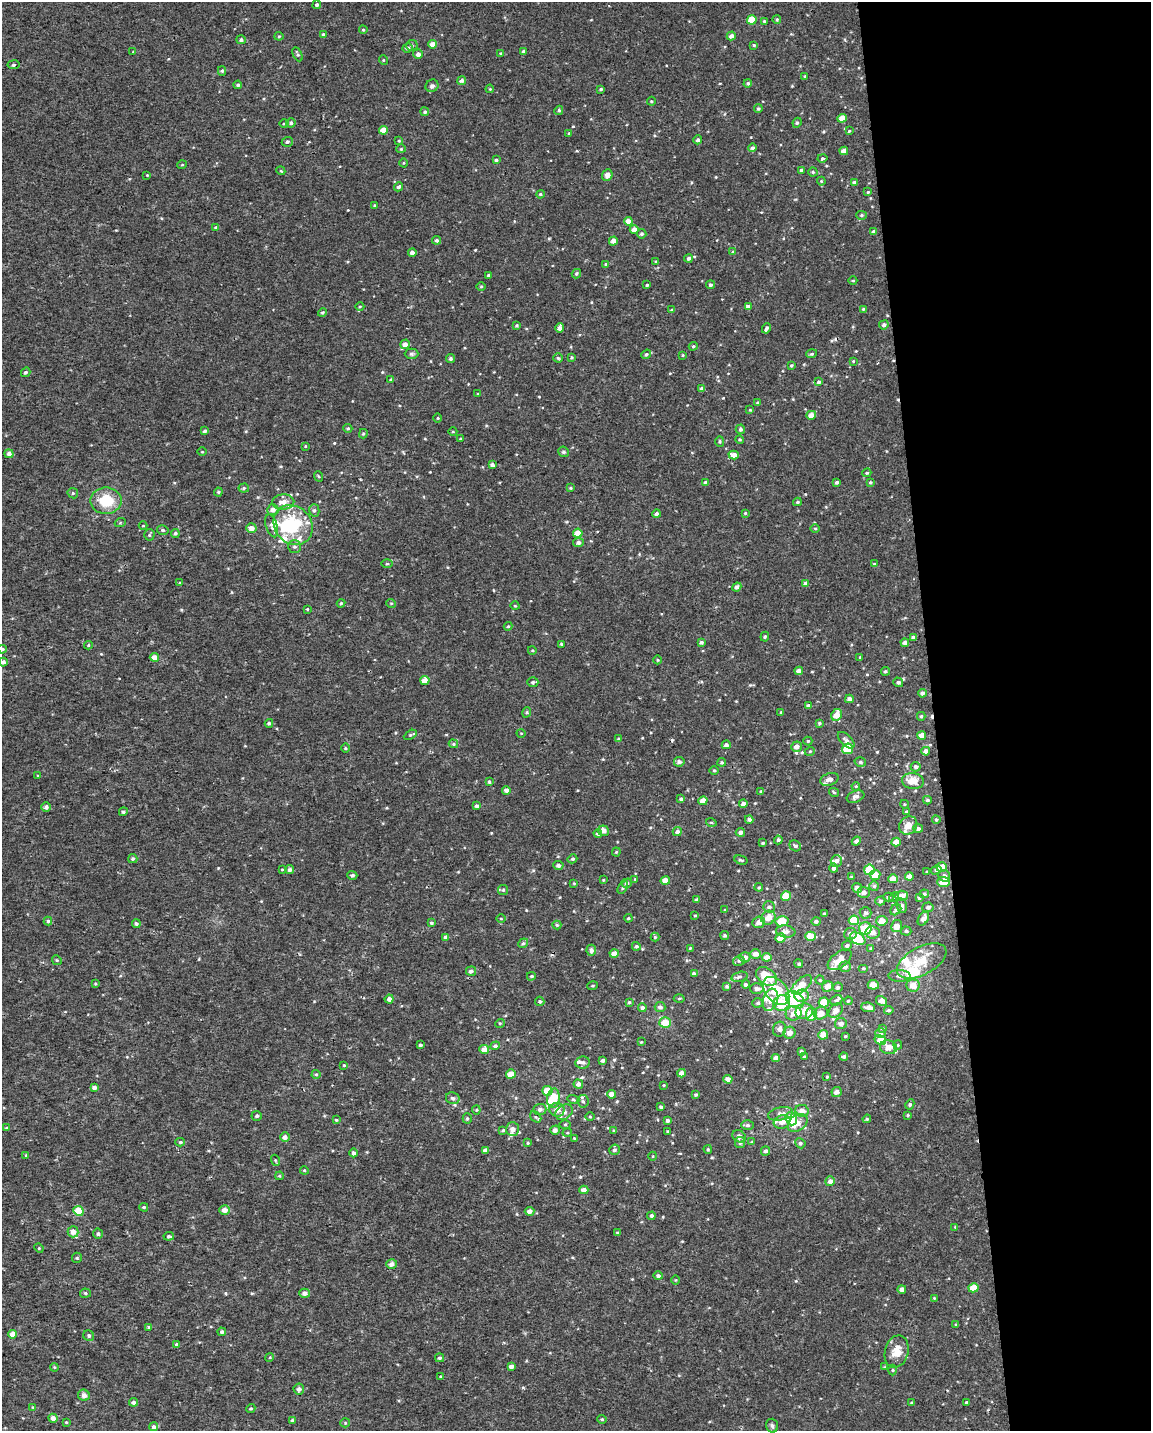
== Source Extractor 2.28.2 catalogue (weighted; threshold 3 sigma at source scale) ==
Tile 8 of 4 x 3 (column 4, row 2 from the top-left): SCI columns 3447-4595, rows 1481-2909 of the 4595 x 4347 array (HDU 1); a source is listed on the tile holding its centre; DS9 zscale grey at full resolution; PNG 1153 x 1433 px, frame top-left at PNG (2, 2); each listed source drawn as its Kron ellipse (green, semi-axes under 4 px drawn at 4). Shown black and unused: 19% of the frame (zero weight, under 2 of 3 exposures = <1% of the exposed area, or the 3 px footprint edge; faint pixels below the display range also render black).
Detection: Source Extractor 2.28.2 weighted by HDU 2 'WHT'; one run over the whole footprint, this tile lists its part. Background 5.72e-04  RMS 0.0029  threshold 0.013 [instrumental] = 3 sigma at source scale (4.5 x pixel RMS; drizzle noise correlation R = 1.50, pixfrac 1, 0.0396/0.0396 arcsec/px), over >= 5 px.
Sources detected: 550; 3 inside a brighter object's white glare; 4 cosmic-ray / hot-pixel residue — neither listed nor drawn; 26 inside a brighter listed object's ellipse — not listed separately; of the other 517, all 500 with FLUX_AUTO >= 0.215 (the completeness limit of this list) listed and drawn (17 fainter detections not listed), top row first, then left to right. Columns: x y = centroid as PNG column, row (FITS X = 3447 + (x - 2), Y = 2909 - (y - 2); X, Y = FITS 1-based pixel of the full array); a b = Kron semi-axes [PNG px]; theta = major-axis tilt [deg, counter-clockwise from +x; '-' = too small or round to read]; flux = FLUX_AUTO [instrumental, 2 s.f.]
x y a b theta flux
317 5 4 4 - 0.67
777 19 4 3 - 0.38
752 20 5 4 - 4.8
764 21 4 4 - 0.34
363 30 4 3 - 0.35
323 34 4 4 - 0.44
279 36 4 4 - 0.3
731 36 4 4 - 1.2
241 40 5 4 - 0.64
432 44 4 4 - 2.1
412 45 5 5 - 0.46
754 45 4 4 - 0.36
407 48 5 4 - 0.52
524 51 3 3 - 0.46
133 52 3 3 - 0.24
501 53 4 3 - 0.29
297 54 7 4 -63 0.51
418 54 5 4 - 1.1
383 60 5 3 - 0.24
14 65 6 3 9 0.41
222 71 5 4 - 0.47
805 76 3 3 - 0.27
462 81 4 4 - 0.64
748 83 4 4 - 0.49
238 85 4 3 - 0.59
432 86 7 6 - 0.77
490 89 4 3 - 0.27
601 89 3 3 - 0.4
651 101 4 4 - 0.31
758 109 4 4 - 0.48
559 110 5 4 - 0.49
425 112 4 4 - 0.5
842 118 4 4 - 2.9
291 123 5 4 - 0.67
797 123 5 4 - 0.43
284 124 4 3 - 0.29
383 130 4 4 - 2.8
849 131 4 4 - 0.35
569 133 4 3 - 0.23
698 140 4 4 - 0.74
399 141 4 4 - 0.27
287 142 5 5 - 0.51
753 148 4 4 - 0.87
401 149 4 4 - 0.31
844 151 4 4 - 1.8
822 158 5 4 - 0.39
496 160 4 3 - 0.43
404 163 4 3 - 0.24
182 165 5 3 - 0.24
801 170 4 3 - 0.51
281 171 4 3 - 0.22
813 172 4 4 - 0.42
147 175 3 3 - 0.22
607 175 6 5 - 1.5
821 181 4 4 - 0.3
854 182 4 3 - 0.55
399 187 5 4 - 0.6
868 192 4 4 - 0.28
540 194 4 3 - 0.42
374 205 4 3 - 0.27
862 215 5 4 - 0.37
628 221 4 4 - 1.9
216 228 4 3 - 0.47
634 229 4 4 - 1.6
874 232 4 3 - 0.97
642 234 5 4 - 0.57
436 240 4 4 - 0.54
613 241 4 4 - 1.3
412 252 4 4 - 1
733 252 4 4 - 0.45
688 258 4 4 - 0.68
656 261 4 3 - 0.25
606 264 4 3 - 0.28
576 274 5 4 - 0.52
489 275 3 3 - 0.51
853 281 4 3 - 0.27
647 285 3 3 - 0.44
710 285 4 4 - 0.55
481 286 5 3 - 0.29
360 306 4 3 - 0.25
748 307 4 3 - 0.82
863 309 4 4 - 0.28
672 310 4 3 - 0.5
323 313 4 4 - 0.43
517 325 3 3 - 0.38
884 325 5 4 - 0.7
560 328 5 4 - 1.4
766 328 5 3 - 0.67
405 344 5 5 - 1.4
693 346 4 3 - 0.35
411 354 7 5 -1 0.55
646 354 5 4 - 0.42
812 354 5 4 - 0.46
683 355 3 3 - 0.23
572 357 3 3 - 0.34
558 358 4 4 - 0.41
451 359 4 4 - 0.53
853 361 3 3 - 0.28
791 365 4 3 - 0.35
26 372 5 4 - 0.52
391 380 4 3 - 0.39
819 382 4 4 - 0.69
702 389 4 4 - 1.1
478 394 4 3 - 0.27
758 403 4 3 - 0.55
750 410 4 3 - 0.24
811 415 5 4 - 2.1
438 418 4 3 - 0.25
348 428 4 4 - 0.37
740 429 5 4 - 0.65
205 431 4 3 - 0.69
453 432 4 3 - 0.25
363 434 5 4 - 0.38
460 439 3 3 - 0.27
740 439 4 4 - 0.33
720 442 5 4 - 0.36
305 446 4 3 - 0.23
202 452 4 3 - 0.22
563 452 5 5 - 0.67
9 454 4 4 - 1.2
734 455 5 4 - 1.9
492 465 4 4 - 0.84
867 473 4 3 - 0.32
318 476 5 3 - 0.28
705 482 4 3 - 0.31
837 482 3 3 - 0.52
870 482 4 4 - 0.36
244 488 5 4 - 0.44
571 488 4 3 - 0.34
218 492 4 4 - 0.35
73 493 5 5 - 0.43
106 501 15 13 0 8.5
283 502 11 7 3 2.2
797 502 4 3 - 0.42
273 510 6 5 - 1.5
314 510 6 5 - 0.6
745 513 4 4 - 0.35
656 514 4 4 - 0.88
120 523 5 3 - 0.31
293 525 21 18 -49 16
143 526 4 3 - 0.22
272 526 12 5 -73 1
251 528 5 4 - 1.6
815 529 5 3 - 0.28
163 530 6 4 -17 0.47
175 533 4 4 - 0.56
578 533 5 4 - 3.3
149 535 5 5 - 0.41
578 542 5 4 - 0.96
294 547 6 6 - 0.71
387 564 5 3 - 0.3
874 564 4 4 - 0.31
180 583 4 4 - 0.35
806 584 4 4 - 1
737 587 5 4 - 0.99
341 603 4 4 - 0.36
391 603 5 3 - 0.25
515 606 4 3 - 0.23
307 609 4 3 - 0.26
508 626 4 4 - 0.3
765 637 5 4 - 0.37
914 637 4 4 - 0.99
701 642 4 4 - 0.63
905 643 4 4 - 0.95
561 644 4 3 - 0.31
88 645 4 4 - 0.26
2 649 4 3 - 0.39
532 650 4 3 - 0.26
154 657 4 4 - 2
860 657 3 3 - 0.26
658 660 4 3 - 0.24
3 662 4 4 - 0.81
799 671 4 4 - 1.2
885 671 4 4 - 0.47
425 680 4 4 - 2.5
533 682 5 5 - 0.56
898 682 5 4 - 0.6
922 693 4 4 - 0.81
849 699 4 4 - 1.2
808 706 4 3 - 0.78
527 712 5 3 - 0.34
781 712 4 3 - 0.29
837 715 6 5 - 2.9
921 716 4 4 - 0.45
269 723 4 4 - 0.56
819 723 4 3 - 0.32
521 733 4 3 - 0.24
410 735 7 4 30 0.37
921 735 4 4 - 2.3
619 739 4 4 - 0.48
846 740 10 5 -45 1
808 741 4 4 - 0.34
453 744 5 4 - 0.38
726 745 4 4 - 0.86
796 747 5 5 - 1.5
345 748 4 3 - 0.25
848 749 5 5 - 10
810 751 5 3 - 0.31
926 751 4 4 - 1.2
679 762 5 4 - 0.77
722 762 4 3 - 0.36
860 762 6 4 -15 0.5
916 767 5 5 - 0.86
714 770 5 3 - 0.25
38 776 4 3 - 0.25
829 779 9 6 19 1.7
913 781 11 8 -6 3.7
489 782 4 4 - 0.48
856 786 4 3 - 0.26
506 790 4 4 - 1.1
761 791 4 3 - 0.25
834 792 5 3 - 0.33
855 797 9 6 20 1.1
681 799 4 4 - 0.54
927 800 4 3 - 0.4
703 801 4 4 - 2.9
743 804 4 3 - 0.92
904 804 4 3 - 0.22
476 806 4 4 - 0.61
46 807 5 4 - 0.92
123 812 4 4 - 0.46
906 812 4 4 - 0.3
749 819 4 4 - 0.81
936 820 4 3 - 0.35
711 822 5 3 - 0.25
908 825 10 8 44 2.5
918 828 5 4 - 0.66
603 831 5 5 - 1.4
677 832 4 4 - 1
740 832 4 4 - 0.88
598 833 4 4 - 1
778 840 4 4 - 0.79
856 841 5 4 - 0.78
896 842 4 4 - 2
763 843 3 2 - 0.3
795 846 6 5 - 0.6
616 852 4 4 - 0.29
133 859 5 4 - 0.47
572 859 5 4 - 0.46
741 860 7 3 -16 0.41
836 861 6 5 - 1.1
558 865 5 4 - 0.8
942 867 5 4 - 3.5
834 868 5 4 - 0.73
282 870 3 2 - 0.21
289 870 4 4 - 0.73
869 870 5 5 - 9.9
936 870 5 4 - 0.47
927 872 4 3 - 0.29
352 875 5 4 - 0.58
875 875 5 5 - 2.9
909 876 4 4 - 1.6
944 876 6 5 - 0.86
851 877 3 3 - 0.26
635 879 4 4 - 0.25
893 879 5 4 - 2.4
603 880 3 3 - 0.22
665 881 5 4 - 2.9
944 882 6 5 - 4.6
574 883 4 3 - 0.25
627 883 5 4 - 0.6
874 886 5 5 - 0.49
623 887 7 3 55 0.41
759 887 4 4 - 0.29
857 888 5 5 - 1.4
503 890 5 5 - 0.41
864 892 6 5 - 1.1
924 894 4 4 - 0.44
786 896 5 4 - 5.3
902 896 6 5 - 1.6
888 897 5 4 - 0.51
894 897 5 4 - 0.38
919 898 3 3 - 0.48
697 900 4 4 - 0.51
880 901 5 4 - 0.5
902 906 8 5 -77 1
769 907 6 5 - 0.81
928 907 5 4 - 0.71
725 910 3 3 - 0.34
896 910 6 5 - 0.59
866 913 6 5 - 0.68
824 914 3 2 - 0.32
695 915 4 3 - 0.29
501 918 5 3 - 0.28
628 918 4 3 - 0.33
768 918 7 6 - 2.4
923 919 7 5 58 1.3
854 920 5 4 - 7.7
48 921 4 4 - 0.43
782 921 7 5 13 5.3
816 921 4 4 - 0.68
882 921 6 5 - 2.5
759 922 6 5 - 1.5
136 923 4 4 - 0.54
431 923 4 3 - 0.42
557 925 4 4 - 0.33
897 926 6 5 - 2.1
865 928 6 6 - 6.8
786 931 10 6 -7 1.5
906 931 5 4 - 0.51
873 932 7 6 - 1.8
850 934 6 5 - 0.83
725 936 4 4 - 0.52
810 936 5 4 - 5.1
446 937 4 4 - 1.1
655 937 4 4 - 0.3
781 938 5 4 - 3.5
858 939 8 5 -30 11
523 943 5 4 - 0.45
847 945 5 4 - 0.49
636 946 4 4 - 0.48
690 948 3 3 - 0.25
871 948 4 4 - 0.31
591 950 5 5 - 0.99
614 953 4 4 - 1.9
756 954 5 4 - 1.6
745 957 5 5 - 1.5
767 957 5 4 - 2.2
57 960 5 4 - 0.35
840 960 14 7 37 3.2
739 961 5 5 - 0.55
922 961 27 14 28 7.6
799 964 4 4 - 0.58
845 967 5 5 - 1
863 968 5 4 - 0.37
471 971 5 4 - 0.81
694 974 4 4 - 0.84
531 976 4 3 - 0.34
767 976 12 8 -36 8.7
900 976 11 6 -1 1
739 977 8 4 13 0.67
820 980 4 4 - 0.35
95 984 4 3 - 0.28
746 985 4 3 - 0.73
802 985 12 6 42 3.8
873 985 5 5 - 3.7
913 985 6 6 - 2.7
592 986 5 2 - 0.27
727 986 4 4 - 0.54
827 986 5 5 - 1.9
838 987 5 4 - 0.54
757 989 7 5 0 0.86
776 991 16 10 -48 9.1
802 996 7 6 - 3.1
679 998 5 3 - 0.3
389 999 4 4 - 1.1
771 1000 11 7 72 1.8
795 1000 10 7 -42 8.6
836 1000 6 5 - 0.59
540 1001 5 4 - 0.45
848 1001 4 3 - 0.29
882 1001 6 4 -31 1.9
629 1002 4 4 - 0.36
824 1002 5 5 - 6.2
758 1003 5 4 - 0.48
781 1003 8 7 - 11
660 1007 5 5 - 0.92
868 1007 7 5 -7 1.2
642 1008 4 4 - 0.81
889 1010 5 4 - 0.45
804 1011 9 7 23 2.5
836 1011 8 5 45 2
794 1013 8 7 - 2.1
821 1013 7 6 - 2.5
811 1014 6 5 - 7.5
500 1023 5 3 - 0.29
665 1023 6 5 - 4.4
841 1023 6 5 - 1.1
882 1028 4 4 - 0.3
779 1029 7 6 - 1.2
790 1033 6 6 - 1.9
880 1033 5 4 - 0.58
823 1035 5 5 - 2.2
845 1036 3 2 - 0.25
880 1040 6 4 -31 3
641 1042 3 3 - 0.22
420 1045 3 3 - 0.43
898 1045 5 4 - 0.33
495 1046 5 4 - 0.61
888 1047 8 6 -12 3.1
484 1049 5 4 - 2.2
801 1051 4 3 - 0.4
804 1057 4 3 - 0.33
844 1057 4 4 - 0.6
776 1058 4 4 - 1.3
603 1061 4 3 - 0.69
583 1062 7 6 - 0.83
344 1065 4 4 - 0.36
682 1073 4 4 - 1.6
316 1074 4 4 - 0.34
511 1074 5 4 - 2.9
827 1077 3 2 - 0.3
728 1079 4 4 - 1.6
578 1084 5 4 - 1.1
664 1085 4 3 - 0.27
94 1087 4 4 - 1
547 1091 5 5 - 4.9
836 1092 5 4 - 1.3
611 1094 4 4 - 1.7
696 1095 3 3 - 0.36
453 1098 7 6 - 0.75
553 1098 9 6 84 6.6
573 1100 6 3 -19 0.33
583 1101 6 5 - 0.71
910 1104 5 4 - 0.43
661 1107 3 3 - 0.43
540 1109 6 5 - 1
476 1110 4 4 - 0.31
557 1110 7 7 - 2.2
802 1111 7 6 - 1.7
564 1112 9 7 32 1.6
780 1114 13 6 11 1.7
908 1115 4 4 - 0.31
257 1116 5 5 - 0.51
536 1117 6 4 -45 0.42
590 1117 5 3 - 0.27
467 1118 5 4 - 0.41
791 1119 7 5 -70 13
867 1119 4 3 - 0.33
336 1120 4 3 - 0.28
667 1120 3 3 - 0.59
782 1122 8 6 21 2.5
798 1123 11 8 35 2.2
565 1125 5 4 - 0.34
747 1125 6 5 - 0.58
6 1128 4 3 - 0.29
512 1129 7 6 - 1.5
503 1130 4 4 - 0.36
555 1130 5 4 - 1.1
614 1131 4 4 - 0.42
668 1132 3 3 - 0.33
567 1133 5 3 - 0.28
739 1136 7 5 -33 1.4
285 1137 5 4 - 1.4
574 1138 3 3 - 0.25
180 1142 5 4 - 0.42
752 1142 4 4 - 0.28
528 1143 4 4 - 0.31
740 1143 5 5 - 0.6
800 1143 5 5 - 0.58
708 1149 4 3 - 0.32
486 1150 4 4 - 1.3
614 1150 5 5 - 0.65
765 1151 5 4 - 0.69
354 1153 4 4 - 0.71
26 1155 4 3 - 0.33
653 1156 4 3 - 0.24
275 1160 5 3 - 0.3
304 1170 4 3 - 0.24
279 1176 4 3 - 0.26
830 1181 5 4 - 1.3
584 1190 4 4 - 1.7
144 1207 4 3 - 0.36
224 1210 5 4 - 1.8
78 1211 5 4 - 5.4
530 1211 5 4 - 1.1
651 1216 4 4 - 0.55
955 1227 3 3 - 0.27
73 1232 5 5 - 2
618 1233 3 3 - 0.47
98 1234 5 5 - 0.66
169 1236 5 4 - 0.47
39 1248 5 4 - 0.32
77 1258 5 5 - 0.39
392 1264 5 4 - 1.3
658 1276 4 4 - 0.68
676 1280 5 3 - 0.23
973 1288 5 4 - 4
902 1289 4 4 - 1.1
85 1293 5 4 - 0.46
304 1293 5 4 - 1.1
934 1298 4 4 - 0.24
956 1325 4 3 - 0.4
149 1327 4 3 - 0.4
222 1332 4 4 - 0.57
12 1334 5 4 - 2.1
89 1336 6 5 - 0.52
177 1344 4 4 - 0.57
897 1351 16 11 75 4.1
270 1357 4 3 - 0.27
440 1358 4 4 - 0.57
511 1366 4 3 - 0.96
54 1367 4 3 - 0.26
885 1367 4 3 - 0.24
893 1370 5 3 - 0.3
441 1376 4 4 - 0.32
299 1389 5 5 - 0.98
84 1395 6 5 - 1.4
134 1402 4 4 - 0.67
966 1402 3 3 - 0.23
911 1403 4 3 - 0.26
33 1407 4 3 - 0.24
251 1409 5 4 - 0.34
53 1418 4 4 - 1.2
602 1419 4 4 - 0.33
292 1420 4 3 - 0.32
66 1422 4 4 - 0.24
345 1423 5 4 - 0.33
772 1426 7 6 - 0.71
154 1427 4 4 - 0.7
Isophote crosses this tile's border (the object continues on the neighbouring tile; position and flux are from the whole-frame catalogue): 1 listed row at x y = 2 649